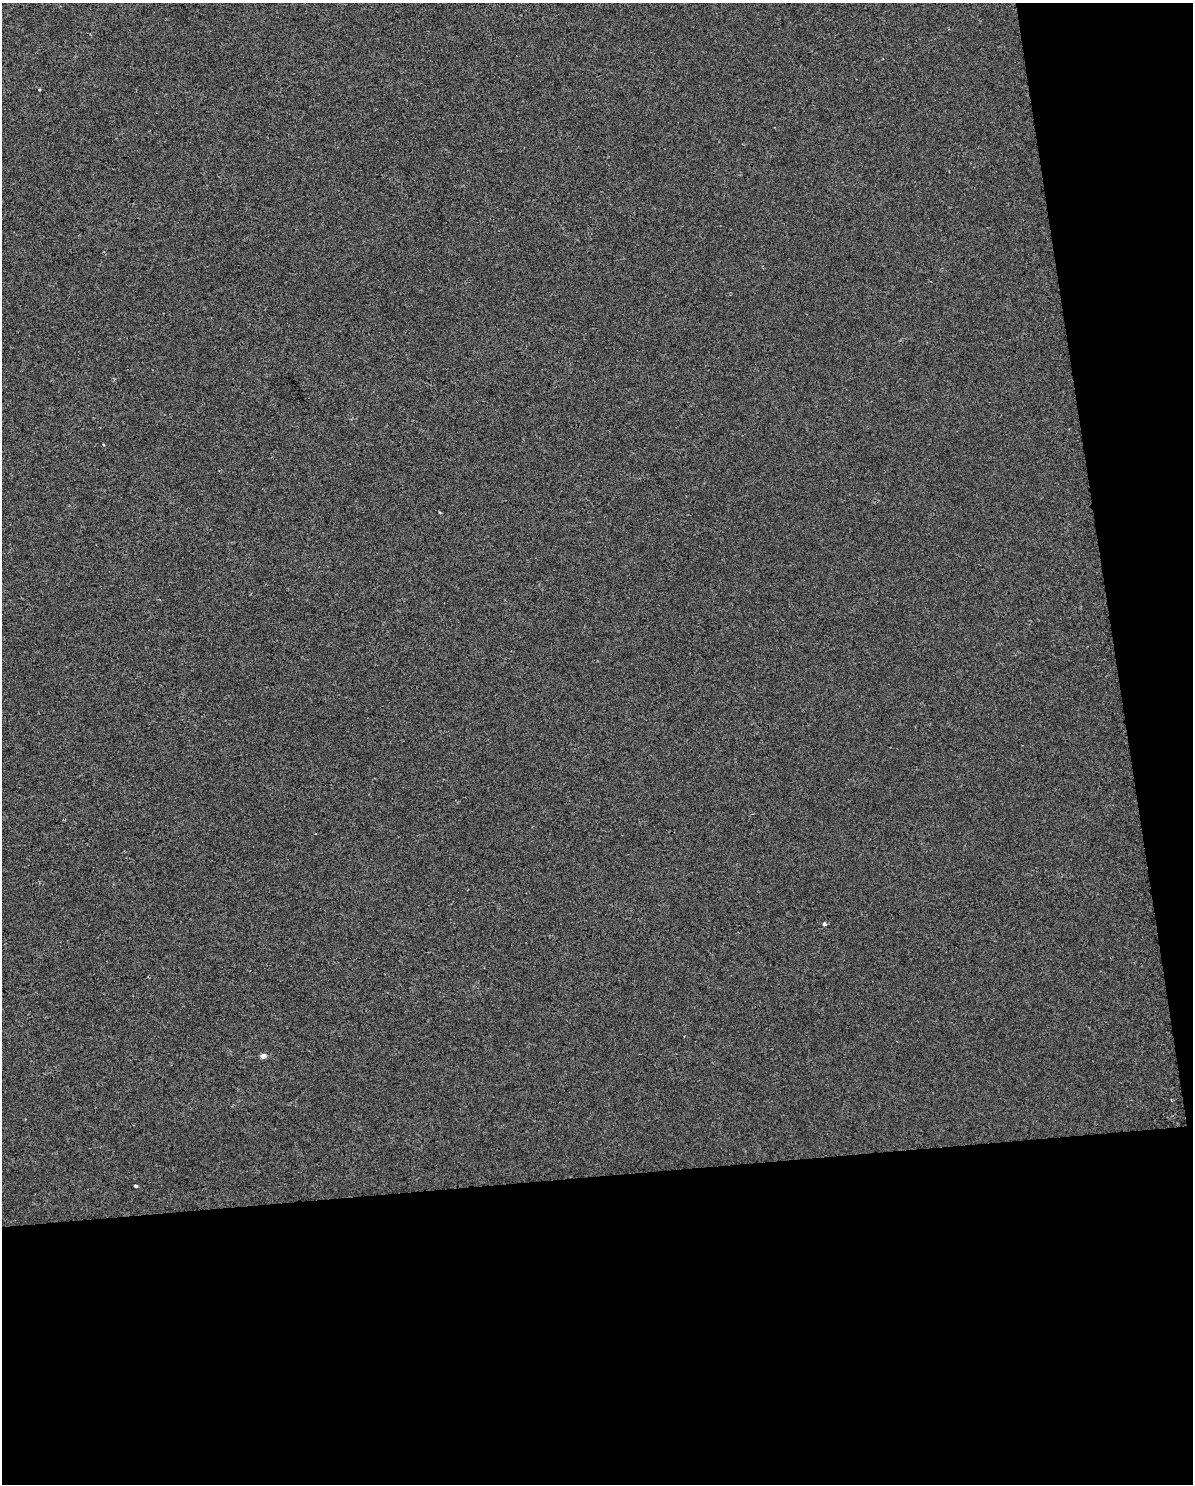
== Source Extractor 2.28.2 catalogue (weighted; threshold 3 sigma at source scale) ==
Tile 12 of 4 x 3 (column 4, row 3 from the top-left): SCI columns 3574-4764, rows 64-1545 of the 4764 x 4529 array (HDU 1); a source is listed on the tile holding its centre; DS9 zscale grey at full resolution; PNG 1195 x 1486 px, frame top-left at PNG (2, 3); no overlay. Shown black and unused: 27% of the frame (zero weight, under 2 of 3 exposures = <1% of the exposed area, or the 3 px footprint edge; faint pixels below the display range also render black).
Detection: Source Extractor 2.28.2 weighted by HDU 2 'WHT'; one run over the whole footprint, this tile lists its part. Background -5.27e-04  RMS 0.0042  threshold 0.0187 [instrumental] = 3 sigma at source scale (4.5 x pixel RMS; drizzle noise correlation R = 1.50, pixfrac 1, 0.0396/0.0396 arcsec/px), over >= 5 px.
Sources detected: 4; all 4 listed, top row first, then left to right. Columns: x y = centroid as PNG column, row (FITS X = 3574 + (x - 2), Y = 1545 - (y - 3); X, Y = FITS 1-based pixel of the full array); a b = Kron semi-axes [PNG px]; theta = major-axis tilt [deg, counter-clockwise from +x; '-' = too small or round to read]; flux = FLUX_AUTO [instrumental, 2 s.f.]
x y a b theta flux
39 90 3 3 - 0.75
825 924 4 4 - 1
263 1056 5 4 - 2.4
136 1186 3 3 - 8